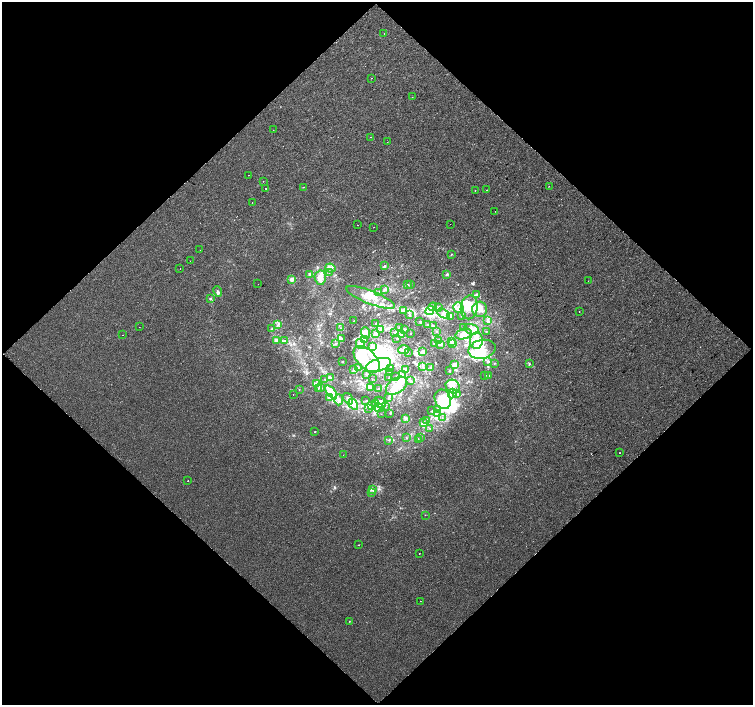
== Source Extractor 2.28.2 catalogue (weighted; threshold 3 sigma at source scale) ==
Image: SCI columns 1-3001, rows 86-2894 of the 3002 x 2998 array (HDU 1 of 3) = the unmasked area's bounding box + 8 px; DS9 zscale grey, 4 x 4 block average (1 PNG px = mean of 4 x 4 image px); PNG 755 x 707 px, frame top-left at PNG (2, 2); each listed source drawn as its Kron ellipse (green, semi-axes under 4 px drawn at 4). Shown black and unused: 50% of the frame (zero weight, under 2 of 3 exposures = <1% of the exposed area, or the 3 px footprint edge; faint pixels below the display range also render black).
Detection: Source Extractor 2.28.2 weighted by HDU 2 'WHT'. Background 4.18e-04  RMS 0.0041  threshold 0.0186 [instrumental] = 3 sigma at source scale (4.5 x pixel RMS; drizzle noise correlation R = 1.50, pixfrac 1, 0.0396/0.0396 arcsec/px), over >= 5 px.
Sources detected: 252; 1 too faint to see at this stretch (4 x 4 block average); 22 inside a brighter object's white glare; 2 cosmic-ray / hot-pixel residue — neither listed nor drawn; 7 coinciding with a brighter row at this scale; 52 inside a brighter listed object's ellipse — not listed separately; the other 168 listed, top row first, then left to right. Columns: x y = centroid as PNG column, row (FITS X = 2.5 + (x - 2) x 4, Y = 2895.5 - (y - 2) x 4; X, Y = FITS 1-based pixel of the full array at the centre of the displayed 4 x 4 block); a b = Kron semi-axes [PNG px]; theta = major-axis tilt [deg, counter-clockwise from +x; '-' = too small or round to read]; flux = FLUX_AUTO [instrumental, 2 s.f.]
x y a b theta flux
384 33 2 2 - 0.49
371 78 2 2 - 2.7
412 97 2 2 - 0.89
273 130 2 2 - 0.38
370 137 2 2 - 0.68
387 142 2 2 - 0.57
248 175 2 2 - 1.8
263 181 2 2 - 0.31
549 186 2 2 - 0.46
303 187 2 2 - 0.99
266 188 2 2 - 2
475 190 2 2 - 2.6
487 190 2 2 - 0.5
252 202 2 2 - 1.3
495 211 2 2 - 0.4
450 224 2 2 - 0.5
358 225 2 2 - 4.6
374 227 2 2 - 0.64
200 250 2 2 - 0.47
451 254 3 2 - 1.3
190 261 2 2 - 0.44
385 266 3 2 - 2.7
180 268 2 2 - 0.55
330 268 5 4 - 8.3
329 272 3 2 - 1.3
309 274 3 2 - 3.5
447 274 3 2 - 3.5
320 278 7 5 -87 21
292 279 2 2 - 47
588 281 2 2 - 1.1
258 284 2 2 - 0.37
408 284 2 2 - 0.78
410 285 3 2 - 1.3
384 290 3 2 - 2.2
218 292 5 2 - 3.8
378 292 2 2 - 1.3
476 295 3 2 - 2.7
371 297 26 6 -21 41
210 298 2 2 - 2.2
433 307 4 3 - 6.5
469 307 12 8 81 42
438 308 4 2 - 3.3
458 308 5 5 - 12
480 309 7 7 - 19
404 311 4 3 - 5.8
430 311 5 3 - 9.1
579 311 2 2 - 1.9
444 314 7 3 -28 7.8
410 315 2 2 - 1.6
462 316 2 2 - 2.8
451 317 3 2 - 3
354 321 2 2 - 1.3
420 321 2 2 - 1
488 321 4 3 - 3.6
375 324 2 2 - 1
427 324 2 2 - 0.9
278 325 2 2 - 1.4
434 326 2 2 - 0.8
139 327 2 2 - 0.95
399 327 2 2 - 1.4
464 327 3 2 - 1.2
341 328 2 2 - 1.1
271 329 2 2 - 1.6
381 329 3 2 - 2.2
405 329 3 2 - 1.9
471 329 7 5 -18 14
437 331 2 2 - 1.2
486 332 2 2 - 0.75
365 333 6 4 -71 17
395 333 2 2 - 1.4
375 334 3 2 - 9.2
410 334 2 2 - 0.73
463 334 8 5 19 20
122 335 2 2 - 0.83
402 335 2 2 - 2.1
341 339 4 3 - 6.6
365 339 2 2 - 2.3
397 339 2 2 - 0.96
276 340 3 3 - 9.9
284 340 2 2 - 1.6
439 340 2 2 - 1.8
476 340 8 6 84 25
451 341 4 2 - 3.2
434 343 2 2 - 2.3
336 344 2 2 - 1.5
360 344 5 4 - 11
441 344 3 3 - 3.1
452 344 2 2 - 1.2
372 346 3 2 - 3.4
482 349 14 9 14 44
404 350 5 2 - 5.5
408 352 2 2 - 0.86
422 352 3 3 - 8.6
367 359 16 9 -46 63
488 361 3 2 - 3.2
342 362 2 2 - 1.3
529 363 3 2 - 1.6
494 364 2 2 - 1.2
379 365 13 6 18 110
454 365 3 2 - 13
422 366 3 2 - 1.7
358 367 3 2 - 1.5
431 367 2 2 - 1.1
391 368 3 2 - 4.7
354 369 3 2 - 2.9
406 370 3 3 - 9
450 371 2 2 - 1.2
389 373 2 2 - 0.95
367 374 2 2 - 2.1
402 375 2 2 - 1.5
485 376 2 2 - 0.72
488 376 2 2 - 1.1
396 377 3 2 - 1.9
330 378 2 2 - 2
389 378 2 2 - 0.74
325 379 2 2 - 1.1
372 379 2 2 - 0.47
411 381 2 2 - 1.7
316 384 4 2 - 5.7
396 386 12 7 34 40
370 387 2 2 - 4.9
453 387 8 6 -36 20
318 388 3 2 - 2
321 388 2 2 - 1.6
299 389 2 2 - 0.83
379 389 2 2 - 0.85
331 392 8 4 -50 18
293 394 2 2 - 0.54
452 394 5 3 - 5.8
457 394 3 3 - 9.4
389 397 2 2 - 1.2
329 398 3 3 - 6.8
348 399 6 3 -56 6.7
443 399 10 8 -71 83
339 400 5 3 - 6.4
366 401 2 2 - 1.3
376 403 4 3 - 5.1
380 403 6 4 -61 13
353 404 6 4 -60 12
372 406 2 2 - 1.5
385 406 3 2 - 1.6
369 408 2 2 - 1.8
379 408 4 3 - 5.9
438 410 4 2 - 3.6
431 411 2 2 - 1
381 414 2 2 - 0.41
390 414 2 2 - 0.78
437 414 3 3 - 3.3
405 418 3 2 - 2.6
442 418 2 2 - 0.67
426 420 3 2 - 2.2
423 423 3 3 - 4.9
430 429 2 2 - 1
315 432 2 2 - 0.99
421 437 2 2 - 0.94
406 438 2 2 - 1.1
389 440 2 2 - 1.3
418 440 2 2 - 1.4
620 453 2 2 - 0.99
343 455 2 2 - 0.39
188 481 2 2 - 3
372 489 3 2 - 2
371 492 2 2 - 1.6
425 515 2 2 - 0.54
358 545 2 2 - 1.3
419 553 2 2 - 1.7
420 601 2 2 - 0.37
349 621 2 2 - 0.58
Diffuse or blended objects may show on this block-average render without a row.